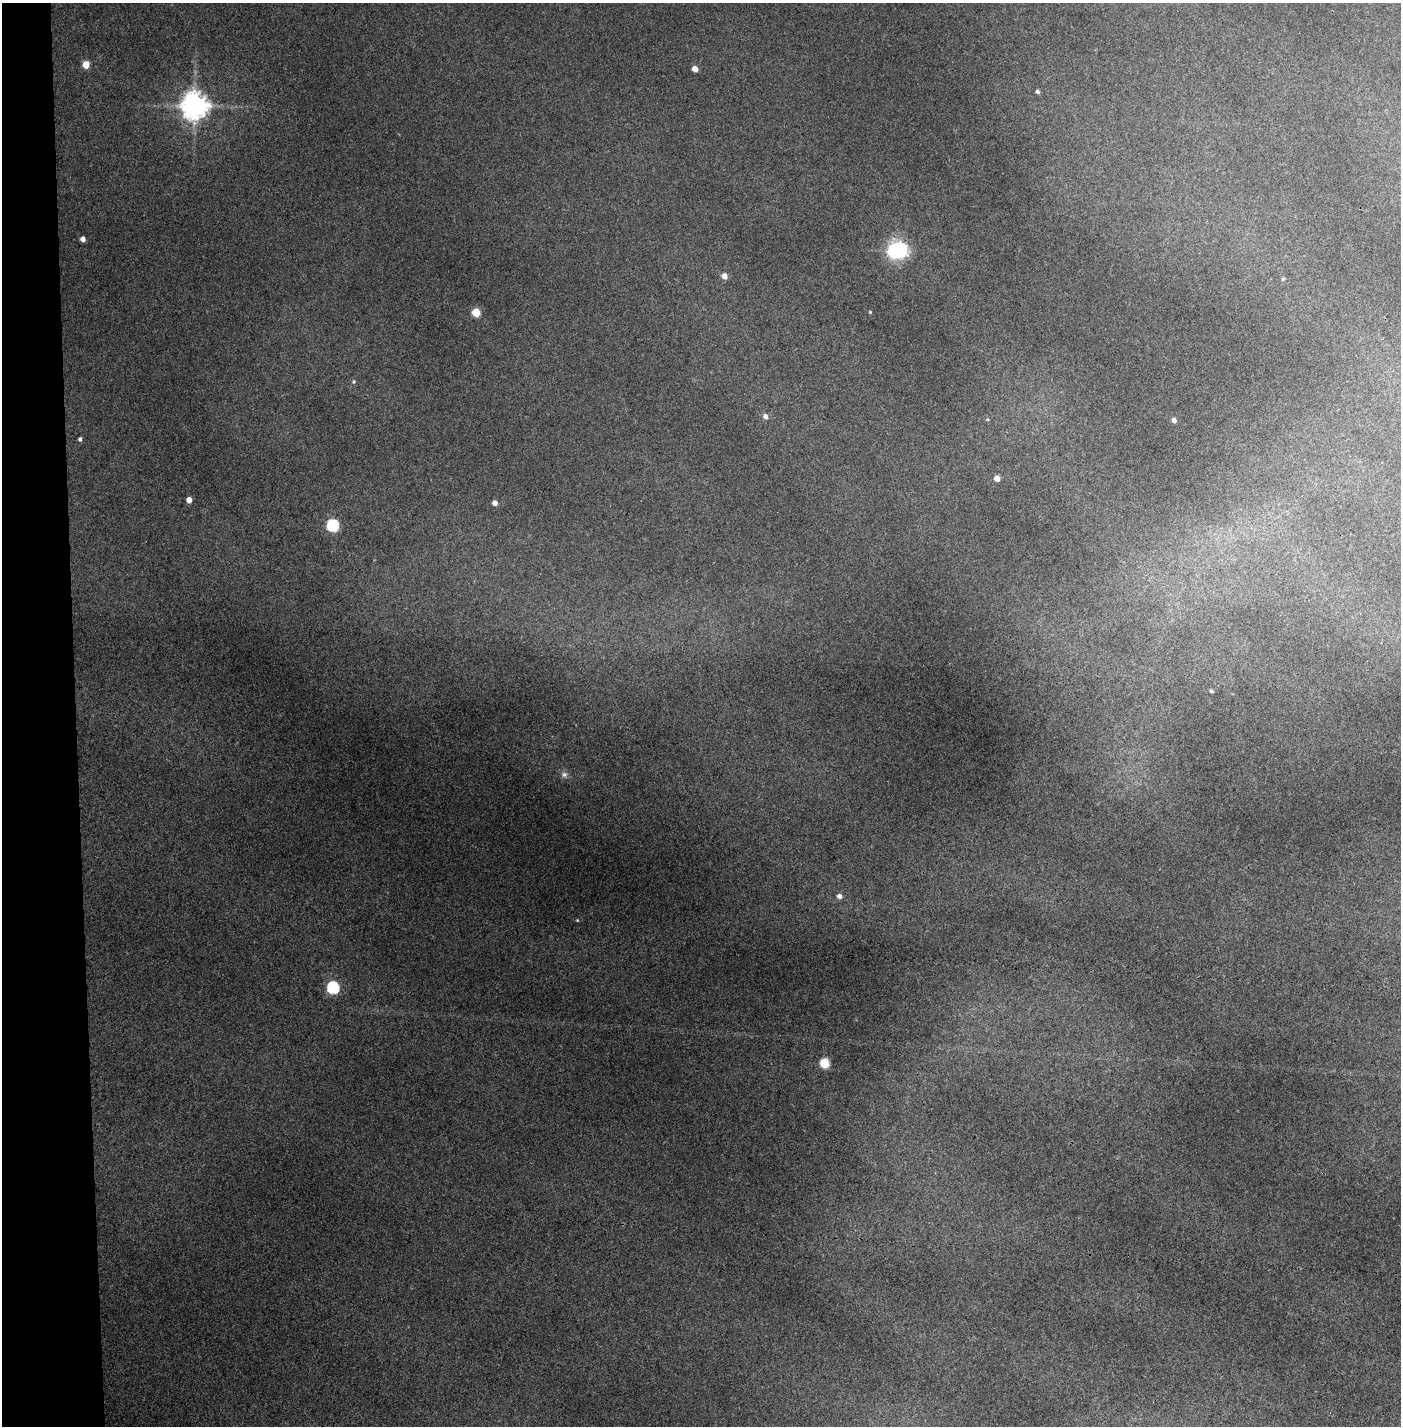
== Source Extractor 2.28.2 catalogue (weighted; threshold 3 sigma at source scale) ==
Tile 4 of 3 x 3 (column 1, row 2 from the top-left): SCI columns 51-1449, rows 1424-2847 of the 4295 x 4271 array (HDU 1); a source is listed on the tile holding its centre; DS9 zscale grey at full resolution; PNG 1403 x 1428 px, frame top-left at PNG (2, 3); no overlay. Shown black and unused: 5% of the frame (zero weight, under 3 of 4 exposures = <1% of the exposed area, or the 3 px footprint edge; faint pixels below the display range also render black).
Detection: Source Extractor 2.28.2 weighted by HDU 2 'WHT'; one run over the whole footprint, this tile lists its part. Background 0.205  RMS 0.009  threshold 0.0406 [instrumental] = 3 sigma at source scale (4.5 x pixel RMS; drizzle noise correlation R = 1.50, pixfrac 1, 0.05/0.05 arcsec/px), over >= 5 px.
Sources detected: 25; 1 inside a brighter object's white glare — not listed; the other 24 listed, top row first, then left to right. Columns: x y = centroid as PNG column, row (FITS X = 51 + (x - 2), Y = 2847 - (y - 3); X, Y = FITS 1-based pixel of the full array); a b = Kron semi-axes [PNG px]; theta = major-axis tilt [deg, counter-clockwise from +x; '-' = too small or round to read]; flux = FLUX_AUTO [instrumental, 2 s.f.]
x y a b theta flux
86 65 5 5 - 16
695 69 5 4 - 6.8
1037 92 5 4 - 2
194 106 8 8 - 1200
83 239 4 4 - 4.5
900 250 7 6 - 250
724 276 6 6 - 5.5
1283 279 4 4 - 1.3
870 312 4 3 - 0.79
476 313 5 5 - 27
354 382 5 5 - 1.4
765 416 6 5 - 3.7
1174 420 5 4 - 3.7
80 439 5 4 - 1.9
997 478 5 4 - 7
189 500 5 4 - 7.4
495 503 4 4 - 4.4
332 525 6 6 - 110
1211 691 5 4 - 1.2
564 774 9 8 - 3.3
839 896 6 5 - 4.2
577 920 4 3 - 0.69
333 988 6 6 - 120
824 1063 6 5 - 48